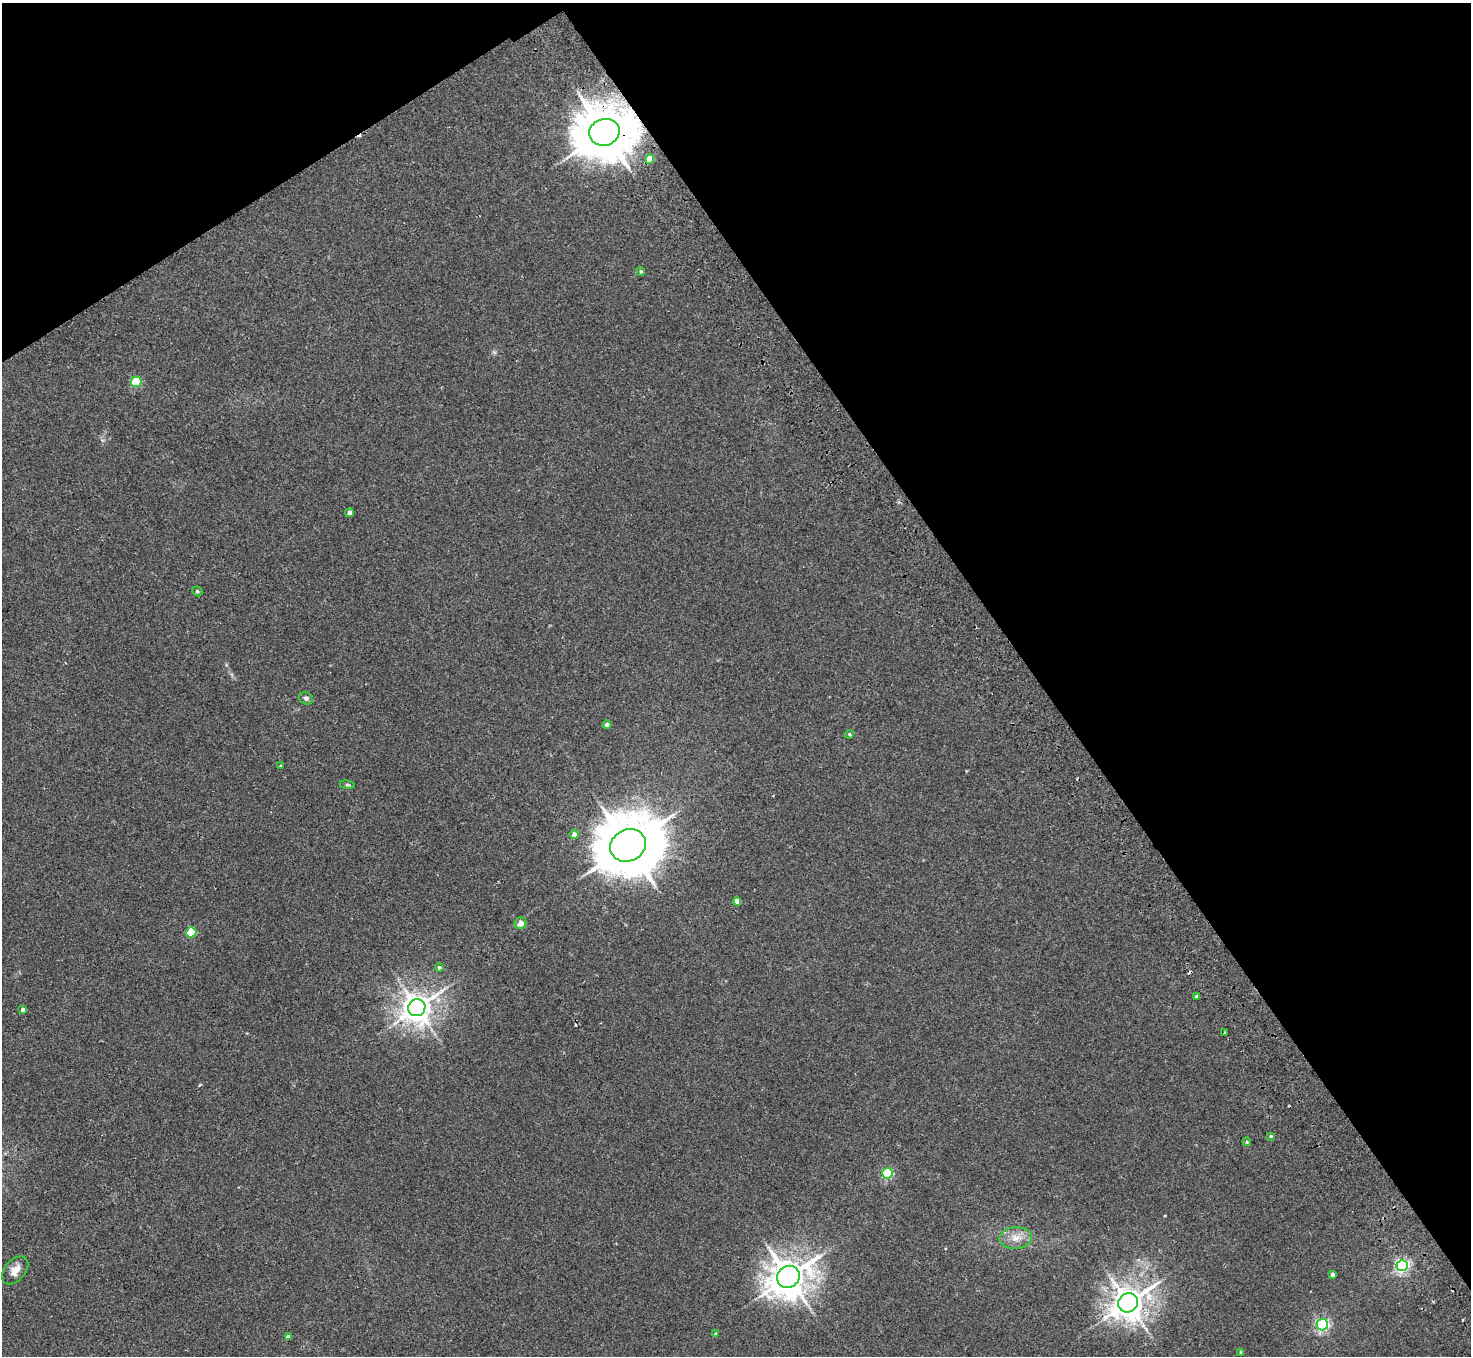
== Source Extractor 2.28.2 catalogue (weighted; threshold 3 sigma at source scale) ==
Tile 3 of 4 x 4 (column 3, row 1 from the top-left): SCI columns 2992-4460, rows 4394-5747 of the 5980 x 5944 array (HDU 1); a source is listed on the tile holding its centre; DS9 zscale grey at full resolution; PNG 1473 x 1358 px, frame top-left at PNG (2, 3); each listed source drawn as its Kron ellipse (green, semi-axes under 4 px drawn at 4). Shown black and unused: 35% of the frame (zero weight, under 2 of 3 exposures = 3% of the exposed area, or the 3 px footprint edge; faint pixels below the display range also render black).
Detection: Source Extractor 2.28.2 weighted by HDU 2 'WHT'; one run over the whole footprint, this tile lists its part. Background 0.0219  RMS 0.0068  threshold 0.0305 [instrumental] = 3 sigma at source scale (4.5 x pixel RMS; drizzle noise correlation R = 1.50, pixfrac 1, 0.05/0.05 arcsec/px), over >= 5 px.
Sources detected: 38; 4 cosmic-ray / hot-pixel residue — neither listed nor drawn; the other 34 listed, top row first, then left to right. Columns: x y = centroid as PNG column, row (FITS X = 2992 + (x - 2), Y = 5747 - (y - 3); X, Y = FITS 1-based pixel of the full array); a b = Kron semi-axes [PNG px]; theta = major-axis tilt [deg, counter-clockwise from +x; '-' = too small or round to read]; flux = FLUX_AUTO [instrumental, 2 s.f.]
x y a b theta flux
604 132 15 13 14 3800
650 159 4 4 - 11
641 271 4 4 - 1
136 382 5 5 - 37
349 513 4 4 - 3.5
197 591 5 4 - 1.1
306 698 7 6 - 1.5
607 725 4 4 - 2.9
849 734 4 4 - 0.77
280 766 4 2 - 0.54
347 785 7 3 -8 0.85
574 834 4 4 - 3.6
628 845 18 16 24 4900
737 901 4 4 - 4.2
520 923 6 5 - 4.5
191 932 5 5 - 35
439 967 4 4 - 1.4
1197 996 3 3 - 1.3
417 1008 9 8 - 930
23 1009 4 4 - 3.2
1224 1032 3 2 - 0.81
1271 1136 4 3 - 0.74
1247 1142 4 4 - 0.66
887 1173 5 5 - 62
1016 1238 16 11 3 7.8
1402 1265 5 5 - 160
15 1270 16 10 49 6
1333 1275 4 4 - 2.6
788 1277 12 10 36 1600
1128 1303 10 9 - 1200
1322 1325 6 5 - 130
716 1334 4 4 - 1.2
288 1336 4 3 - 1.9
1241 1352 4 3 - 0.8
Overlapping masked pixels (flux is a lower limit): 1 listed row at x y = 604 132